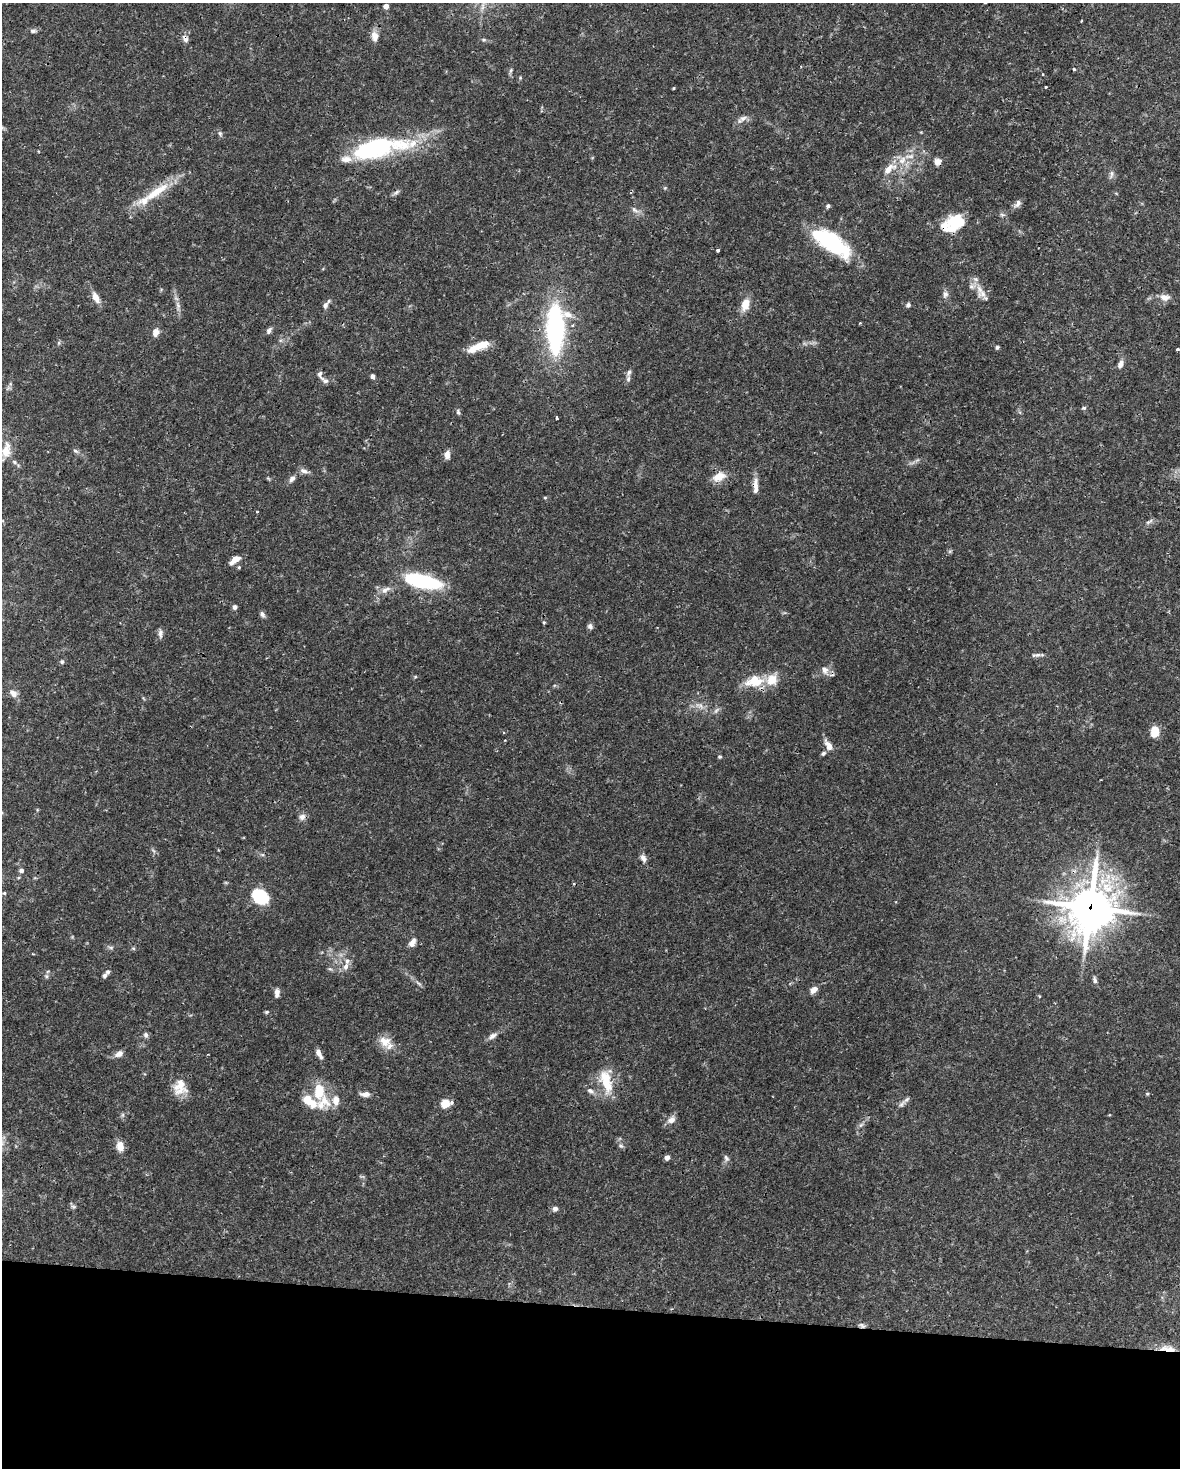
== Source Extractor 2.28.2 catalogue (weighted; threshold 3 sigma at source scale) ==
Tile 10 of 4 x 3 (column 2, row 3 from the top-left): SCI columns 1182-2359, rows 228-1693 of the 4716 x 4739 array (HDU 1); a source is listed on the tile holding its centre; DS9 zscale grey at full resolution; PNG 1182 x 1470 px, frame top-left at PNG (2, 3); no overlay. Shown black and unused: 11% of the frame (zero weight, under 3 of 4 exposures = <1% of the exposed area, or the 3 px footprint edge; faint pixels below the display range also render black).
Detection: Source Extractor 2.28.2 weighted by HDU 2 'WHT'; one run over the whole footprint, this tile lists its part. Background 0.0444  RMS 0.0019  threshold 0.00835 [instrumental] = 3 sigma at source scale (4.5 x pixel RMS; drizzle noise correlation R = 1.50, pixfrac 1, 0.05/0.05 arcsec/px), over >= 5 px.
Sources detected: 141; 2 too faint to see at this stretch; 2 inside a brighter object's white glare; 1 cosmic-ray / hot-pixel residue — not listed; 13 inside a brighter listed object's ellipse — not listed separately; the other 123 listed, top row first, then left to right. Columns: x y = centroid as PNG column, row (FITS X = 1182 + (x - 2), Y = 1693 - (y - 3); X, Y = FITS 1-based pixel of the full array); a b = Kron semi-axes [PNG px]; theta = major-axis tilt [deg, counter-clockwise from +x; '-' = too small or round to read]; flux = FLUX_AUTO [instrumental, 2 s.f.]
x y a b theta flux
386 6 5 4 - 1.2
1081 21 3 2 - 0.14
33 31 8 6 1 0.49
374 36 15 9 -83 1.4
185 39 10 6 -61 0.83
484 40 6 4 0 0.27
1074 69 4 3 - 0.27
511 70 8 3 71 0.34
1042 74 3 2 - 0.13
1046 87 3 2 - 0.19
674 88 4 3 - 0.16
743 118 12 7 25 0.88
2 128 6 6 - 0.4
220 134 8 5 -64 0.4
376 147 66 22 9 24
938 161 10 9 - 1
889 169 19 9 39 2.5
1111 174 11 4 85 0.54
665 188 4 4 - 0.21
156 192 54 11 32 5.9
396 192 9 5 28 0.46
1018 203 11 6 66 0.75
828 206 5 5 - 0.33
634 210 11 6 -38 0.72
955 223 23 17 34 6.4
831 243 44 19 -35 16
718 250 3 3 - 0.34
976 279 8 6 -21 0.56
945 294 9 7 51 0.65
983 294 17 9 14 1.3
96 297 14 7 -63 1.6
1165 297 14 9 -4 1.3
745 304 16 9 71 2.3
325 305 9 6 64 0.65
908 305 5 5 - 0.45
178 306 14 5 -81 0.93
555 329 32 12 88 46
269 330 8 5 59 0.56
155 332 11 7 79 1.2
479 346 28 8 23 3.7
997 347 5 4 - 0.31
1177 349 3 3 - 0.66
1120 364 10 6 65 1
372 376 6 4 -78 0.52
628 379 8 6 75 0.51
325 380 13 6 -36 0.68
1084 408 6 4 18 0.28
458 412 8 5 -75 0.37
557 418 3 3 - 0.42
6 450 22 13 80 3.1
76 451 8 4 -27 0.43
447 455 9 6 81 1.3
304 471 11 6 -18 0.83
719 477 18 10 23 2.3
292 478 9 6 54 0.79
755 485 18 7 86 1.5
257 511 4 2 - 0.19
1149 522 12 4 33 0.44
950 551 6 4 18 0.28
235 560 13 6 36 1.5
239 567 5 4 - 0.23
423 581 32 10 -12 20
385 590 15 7 28 1.3
235 607 6 6 - 0.5
262 614 9 5 -63 0.52
544 622 5 4 - 0.21
590 626 7 6 - 0.53
160 634 12 5 90 0.66
1036 655 15 5 3 0.64
62 662 6 5 - 0.37
825 670 14 10 -63 1.3
415 677 5 3 - 0.21
754 681 23 14 12 4.7
13 693 11 8 -40 1
699 705 14 6 -19 1.1
1155 732 9 6 85 4.1
828 745 16 7 -59 1.4
823 753 6 5 - 0.43
720 757 5 5 - 0.26
302 817 9 8 - 0.85
643 858 9 6 -59 0.88
21 870 6 5 - 0.49
4 893 4 4 - 0.23
259 895 16 11 -40 11
1090 907 20 18 72 390
412 943 12 8 58 1
111 947 8 4 -8 0.37
346 966 11 7 72 1.1
330 969 6 4 -17 0.3
105 975 7 4 57 0.49
46 976 6 5 - 0.34
1095 980 10 5 -78 0.49
418 983 10 4 -34 0.49
814 990 8 5 35 1.4
277 993 10 6 89 0.86
1039 996 5 3 - 0.15
266 1012 5 4 - 0.28
146 1035 7 6 - 0.49
492 1036 14 6 32 0.87
385 1041 17 13 -30 2.4
119 1054 12 7 29 1
319 1054 13 5 -62 1.1
606 1081 30 13 -73 5.4
180 1087 21 16 83 3.2
319 1091 14 9 80 4.7
590 1091 10 7 -22 0.76
365 1094 12 6 0 1.1
1147 1094 5 4 - 0.23
323 1103 23 20 56 4.3
445 1103 5 5 - 7.2
452 1103 5 4 - 0.34
902 1104 16 5 45 0.79
123 1115 7 4 89 0.32
671 1120 12 8 41 1.1
861 1125 9 3 45 0.42
120 1146 12 8 -84 1.8
621 1146 8 4 -30 0.38
667 1157 4 4 - 1.2
726 1158 10 6 -62 0.54
73 1207 6 5 - 0.38
555 1209 6 6 - 0.69
862 1326 10 6 -30 0.53
1168 1349 25 8 -7 2.4
Overlapping masked pixels (flux is a lower limit): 9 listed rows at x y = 185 39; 938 161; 955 223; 831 243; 755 485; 825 670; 1090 907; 862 1326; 1168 1349
Isophote crosses this tile's border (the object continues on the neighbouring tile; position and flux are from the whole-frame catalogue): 2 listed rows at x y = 2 128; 6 450